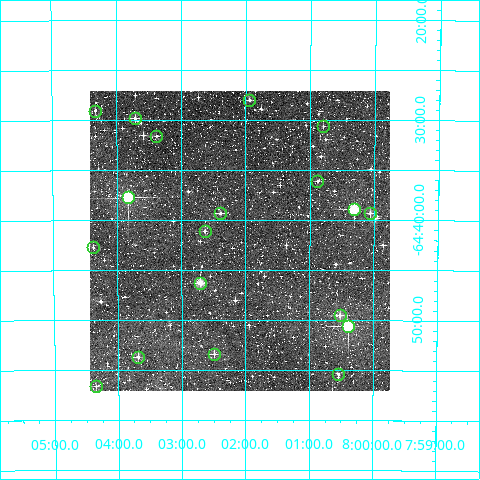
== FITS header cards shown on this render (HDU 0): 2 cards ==
NAXIS1  =                  300
NAXIS2  =                  300

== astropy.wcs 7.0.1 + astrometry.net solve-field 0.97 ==
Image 300 x 300 px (HDU 0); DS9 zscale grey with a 90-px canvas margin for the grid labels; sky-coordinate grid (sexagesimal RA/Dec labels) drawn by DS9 from the SOLVED WCS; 19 Tycho-2 reference stars matched to detected sources circled (green)
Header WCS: RA---TAN/DEC--TAN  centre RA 08:02:06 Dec -64:42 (120.52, -64.70 deg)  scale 6 arcsec/px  FOV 30.0' x 30.0'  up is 0 deg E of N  parity normal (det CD < 0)
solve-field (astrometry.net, Tycho-2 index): VERIFIED the header's WCS against the Tycho-2 star catalogue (verified at 2 index scales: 14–19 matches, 0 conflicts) and refined it, rather than solving blind
Solved WCS: RA---TAN-SIP/DEC--TAN-SIP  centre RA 08:02:05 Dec -64:42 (120.52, -64.70 deg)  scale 6 arcsec/px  FOV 30.0' x 30.0'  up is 0 deg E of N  parity normal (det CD < 0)
The solver's refit moves the header's centre by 0.25 arcsec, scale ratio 0.9998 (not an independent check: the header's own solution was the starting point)
Tycho-2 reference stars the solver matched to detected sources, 19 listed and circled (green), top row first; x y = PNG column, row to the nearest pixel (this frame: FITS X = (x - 90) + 1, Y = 300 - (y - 91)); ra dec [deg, ICRS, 3 dp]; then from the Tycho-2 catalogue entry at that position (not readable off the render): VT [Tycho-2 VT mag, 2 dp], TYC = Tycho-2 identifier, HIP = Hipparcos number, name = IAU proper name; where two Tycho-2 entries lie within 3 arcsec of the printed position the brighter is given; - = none
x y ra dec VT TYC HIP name
249 100 120.485 -64.467 11.06 8932-935-1 - -
95 111 121.082 -64.484 11.75 8932-627-1 - -
135 118 120.928 -64.497 10.73 8932-511-1 - -
323 126 120.199 -64.511 11.80 8932-401-1 - -
156 136 120.845 -64.527 11.03 8932-1775-1 - -
317 181 120.220 -64.602 11.25 8932-151-1 - -
128 197 120.958 -64.629 8.26 8932-365-1 39445 -
354 209 120.078 -64.648 9.44 8932-1231-1 39133 -
220 213 120.598 -64.656 10.86 8932-589-1 - -
370 213 120.015 -64.655 10.95 8932-1976-1 - -
205 231 120.659 -64.685 11.26 8932-367-1 - -
93 247 121.093 -64.712 11.36 8932-865-1 - -
200 283 120.677 -64.772 10.12 8932-175-1 - -
340 315 120.131 -64.825 11.05 8932-1841-1 - -
348 326 120.099 -64.843 8.39 8932-2182-1 39146 -
214 354 120.623 -64.891 11.41 8932-1139-1 - -
138 357 120.921 -64.895 10.57 8932-2013-1 - -
338 374 120.138 -64.922 11.32 8932-725-1 - -
96 386 121.088 -64.943 11.80 8932-1915-1 - -